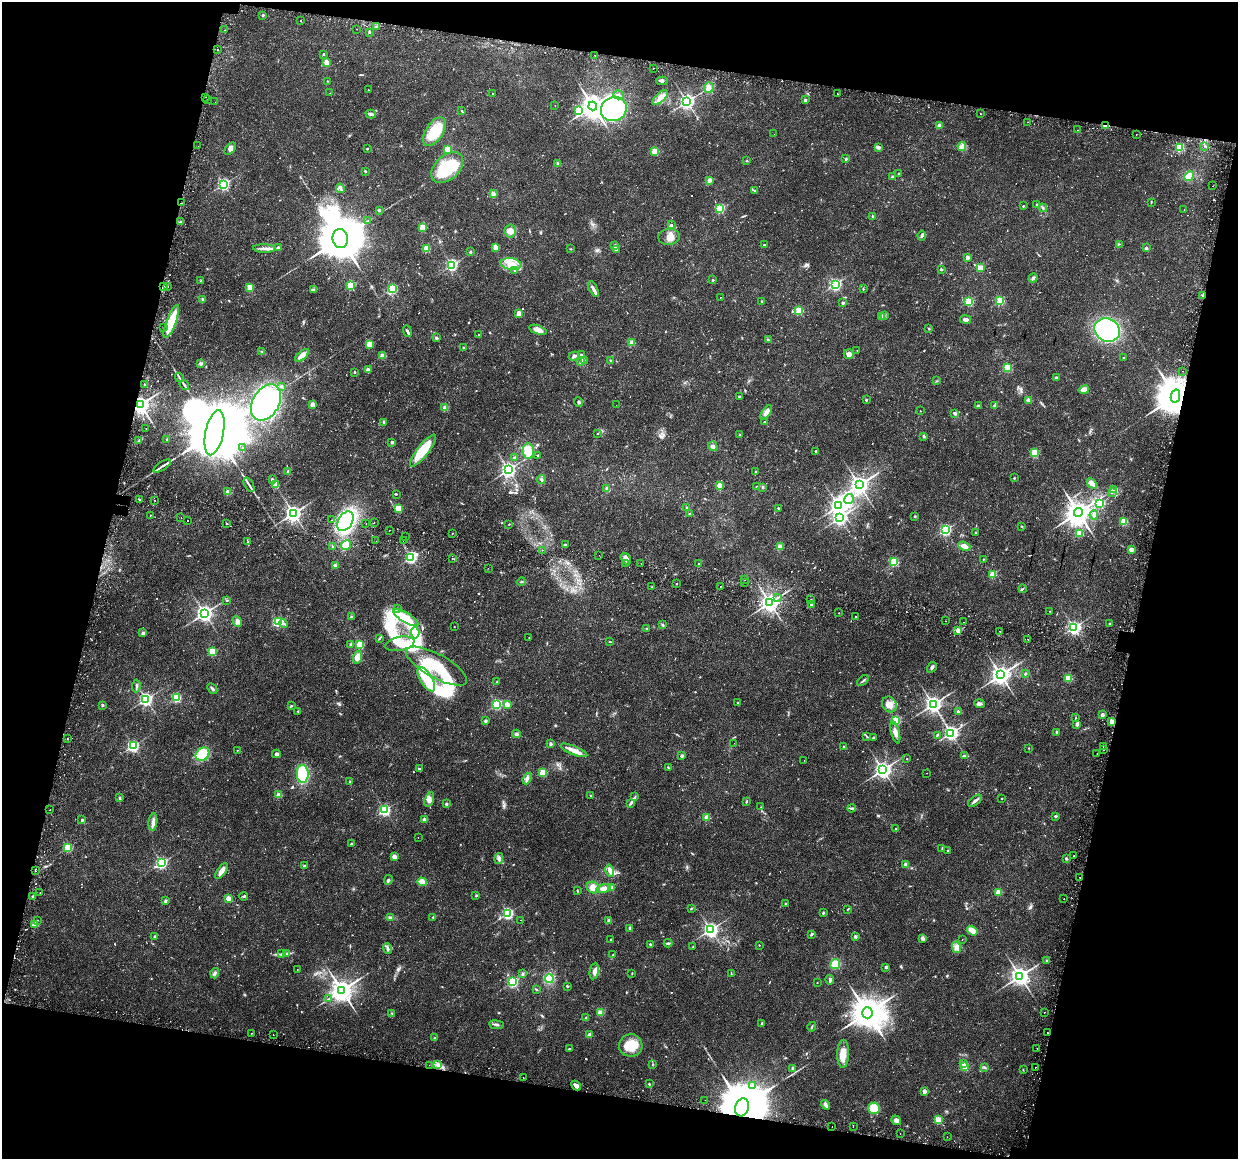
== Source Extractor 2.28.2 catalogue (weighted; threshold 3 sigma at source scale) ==
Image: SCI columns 64-5006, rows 288-4912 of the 5079 x 5259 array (HDU 1 of 3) = the unmasked area's bounding box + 8 px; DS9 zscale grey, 4 x 4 block average (1 PNG px = mean of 4 x 4 image px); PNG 1240 x 1161 px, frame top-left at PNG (2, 2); each listed source drawn as its Kron ellipse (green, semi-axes under 4 px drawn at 4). Shown black and unused: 26% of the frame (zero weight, under 2 of 3 exposures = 5% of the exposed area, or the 3 px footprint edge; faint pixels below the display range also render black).
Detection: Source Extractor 2.28.2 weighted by HDU 2 'WHT'. Background 0.0172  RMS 0.0026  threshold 0.0119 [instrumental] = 3 sigma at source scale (4.5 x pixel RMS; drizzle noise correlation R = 1.50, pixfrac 1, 0.0396/0.0396 arcsec/px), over >= 5 px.
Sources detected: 876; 3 too faint to see at this stretch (4 x 4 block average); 7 inside a brighter object's white glare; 29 cosmic-ray / hot-pixel residue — neither listed nor drawn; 12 coinciding with a brighter row at this scale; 18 inside a brighter listed object's ellipse — not listed separately; of the other 807, all 500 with FLUX_AUTO >= 0.839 (the completeness limit of this list) listed and drawn (307 fainter detections not listed), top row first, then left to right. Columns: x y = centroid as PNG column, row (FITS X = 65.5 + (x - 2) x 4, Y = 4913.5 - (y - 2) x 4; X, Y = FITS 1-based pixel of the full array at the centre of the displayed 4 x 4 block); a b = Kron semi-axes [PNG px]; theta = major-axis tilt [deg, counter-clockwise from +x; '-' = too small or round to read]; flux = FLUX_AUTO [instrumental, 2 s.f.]
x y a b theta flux
263 15 2 2 - 3.3
301 20 2 2 - 2
376 26 3 2 - 1.4
356 29 2 2 - 2.4
225 30 2 2 - 3.2
369 32 2 2 - 1.9
218 49 2 2 - 1.6
323 54 2 2 - 3.9
595 55 2 2 - 2.6
326 62 2 2 - 32
653 68 2 2 - 0.97
328 81 2 2 - 1
662 81 5 2 - 3
709 88 5 4 - 5.8
368 90 2 2 - 1.1
330 93 2 2 - 1.2
837 93 2 2 - 2.8
493 94 2 2 - 1.8
619 95 5 2 - 2.8
205 97 2 2 - 4.8
660 98 9 4 43 11
208 100 2 2 - 0.85
805 100 2 2 - 9
215 102 2 2 - 1.1
687 102 3 3 - 590
555 105 2 2 - 1.2
593 106 4 4 - 1800
614 109 13 12 - 190
579 110 3 2 - 79
462 111 3 2 - 1.6
371 114 5 2 - 6.8
980 114 2 2 - 2.7
1027 122 2 2 - 1.1
1106 125 4 2 - 11
939 126 2 2 - 28
1078 130 2 2 - 1.4
434 132 16 8 57 60
774 134 2 2 - 0.97
1136 134 2 2 - 1.1
198 146 2 2 - 1.5
962 146 4 3 - 4.3
1205 146 2 2 - 1.2
879 147 4 3 - 3
1179 147 2 2 - 120
230 149 7 4 47 5.6
367 149 2 2 - 3.9
447 149 2 2 - 61
655 151 2 2 - 82
846 159 2 2 - 5.2
747 161 2 2 - 1.2
558 164 4 3 - 2.9
447 168 18 12 43 86
365 171 3 2 - 1.4
899 174 2 2 - 5.8
1189 176 5 4 - 18
892 177 2 2 - 14
709 180 2 2 - 22
223 184 2 2 - 310
1212 186 2 2 - 0.84
340 188 4 2 - 3
754 191 3 2 - 1.4
493 194 2 2 - 18
1151 202 3 2 - 1.2
181 203 2 2 - 2.3
1036 204 2 2 - 1.1
1023 206 2 2 - 2.7
1043 208 4 2 - 1.5
720 209 2 2 - 150
379 210 2 2 - 9
1184 210 2 2 - 1.6
872 216 2 2 - 3.1
368 221 2 2 - 1.1
180 222 2 2 - 1.3
671 225 3 2 - 1.7
423 227 2 2 - 67
510 231 6 5 - 11
922 236 5 3 - 3.1
669 237 10 8 4 17
340 239 9 7 -82 10000
1119 244 3 2 - 0.98
764 245 2 2 - 2.6
615 246 2 2 - 14
278 247 2 2 - 4.5
496 247 2 2 - 39
264 248 11 3 -2 7.8
426 248 2 2 - 60
1146 248 2 2 - 7.5
571 249 3 2 - 0.94
616 249 2 2 - 8.5
470 252 2 2 - 7.8
967 257 2 2 - 19
511 264 10 6 -9 16
452 265 2 2 - 280
980 268 2 2 - 65
941 269 2 2 - 5.4
514 270 3 2 - 1.4
1033 278 5 2 - 3.7
713 280 2 2 - 3.5
201 281 2 2 - 1.1
835 284 2 2 - 330
351 285 2 2 - 100
163 286 2 2 - 2.3
168 286 2 2 - 2.5
250 288 2 2 - 55
392 288 2 2 - 160
593 289 8 3 -64 6
863 289 2 2 - 1.3
314 290 4 2 - 1.6
1203 295 3 2 - 2.8
720 297 2 2 - 1.7
203 299 3 3 - 3.2
762 301 2 2 - 2.4
969 301 2 2 - 130
1000 301 2 2 - 110
843 303 2 2 - 8.5
799 310 2 2 - 110
519 313 2 2 - 36
884 315 3 2 - 1.4
881 316 3 2 - 1.7
965 320 5 3 - 5.6
171 321 17 5 69 45
164 327 2 2 - 1.3
929 329 2 2 - 4.5
538 330 9 4 -20 14
1107 330 13 11 -28 220
407 331 6 2 -67 4
479 334 2 2 - 0.92
436 338 3 3 - 3
768 340 3 2 - 1.3
632 343 2 2 - 38
369 344 2 2 - 55
464 347 4 2 - 1.4
857 350 2 2 - 1.6
261 351 3 2 - 1.1
849 354 5 4 - 6.6
302 355 8 3 38 15
582 355 3 2 - 2.3
382 356 2 2 - 35
574 356 6 3 14 5
1123 358 2 2 - 1.4
585 360 2 2 - 0.93
611 360 2 2 - 1.7
581 362 3 3 - 2.7
201 363 3 2 - 1.8
1007 368 2 2 - 120
368 370 2 2 - 17
1183 371 2 2 - 1.5
354 372 2 2 - 3.9
179 377 4 2 - 2
1056 377 3 2 - 1.9
936 381 2 2 - 1
144 384 2 2 - 1.7
184 385 5 2 - 2.3
281 386 2 2 - 3.6
1084 390 5 4 - 13
1175 396 6 4 76 7500
740 397 3 2 - 2.3
866 400 2 2 - 5.3
1029 400 3 3 - 4.7
578 402 5 2 - 2.3
266 403 19 13 60 230
140 404 3 2 - 1100
312 404 2 2 - 22
616 405 2 2 - 1.4
978 406 4 2 - 1.7
994 406 4 2 - 2.8
445 408 2 2 - 20
920 411 2 2 - 1.3
766 412 8 4 56 6.9
955 413 3 2 - 3.2
384 422 3 2 - 1.9
764 422 2 2 - 0.99
146 428 2 2 - 0.95
215 433 23 9 78 35000
598 434 2 2 - 1.4
740 435 2 2 - 1.2
924 436 3 2 - 2.5
167 439 2 2 - 2.9
139 441 2 2 - 1.2
392 442 2 2 - 8
713 446 5 4 - 4.9
243 448 2 2 - 1.3
423 450 20 5 52 52
528 451 7 5 -84 24
816 451 2 2 - 2.6
1034 453 2 2 - 96
538 455 2 2 - 2.6
515 458 2 2 - 10
162 466 10 2 33 5.7
508 470 3 3 - 570
755 471 2 2 - 1.5
288 472 3 3 - 2.8
1014 478 2 2 - 3.3
272 479 2 2 - 7.2
541 479 4 2 - 2.4
1092 483 6 4 -47 7.8
276 484 2 2 - 44
249 485 8 2 -61 3.9
719 485 2 2 - 36
859 485 3 3 - 1100
757 487 3 2 - 1.3
763 487 2 2 - 8.6
607 488 2 2 - 17
1114 490 2 2 - 1.2
228 492 2 2 - 32
1112 492 2 2 - 1.3
397 494 3 2 - 1.2
849 499 5 3 - 5.5
139 500 3 2 - 1.3
155 500 2 2 - 0.89
1100 503 2 2 - 110
839 506 4 3 - 690
398 508 2 2 - 84
687 508 2 2 - 9.8
778 508 2 2 - 3.7
1078 512 4 4 - 2300
293 513 3 3 - 780
690 514 3 2 - 1.5
150 515 2 2 - 0.85
1094 515 4 4 - 3.7
915 516 2 2 - 5
181 517 2 2 - 0.98
839 518 3 3 - 550
331 520 2 2 - 0.95
187 521 2 2 - 3
345 521 10 7 58 210
1124 521 2 2 - 87
374 522 2 2 - 2.4
227 524 2 2 - 1.4
366 524 2 2 - 1.1
509 524 2 2 - 0.86
1022 526 3 2 - 1.1
390 530 2 2 - 1.3
945 530 2 2 - 290
453 533 2 2 - 3.1
976 533 3 2 - 1.1
1079 533 2 2 - 51
405 537 2 2 - 1.1
403 540 2 2 - 1.5
376 541 2 2 - 1.1
248 542 3 2 - 1.4
346 545 5 3 - 26
565 545 2 2 - 8.2
964 546 6 4 -23 8.4
333 547 3 2 - 1
780 547 2 2 - 41
542 550 2 2 - 1
1131 550 2 2 - 24
599 555 2 2 - 0.97
411 558 3 2 - 260
452 558 2 2 - 1.6
626 559 6 3 -56 10
983 559 2 2 - 1.7
894 562 2 2 - 110
626 564 2 2 - 3.6
641 564 2 2 - 3.1
699 564 2 2 - 2.7
335 566 2 2 - 18
488 568 2 2 - 7
992 575 2 2 - 57
745 580 2 2 - 0.9
521 582 4 2 - 1.7
744 583 2 2 - 1
677 584 2 2 - 2.1
720 586 2 2 - 5.7
651 587 2 2 - 1.8
1022 589 4 2 - 1.5
777 598 4 2 - 2.6
811 599 2 2 - 4.4
227 600 2 2 - 2.2
770 603 3 3 - 1100
811 604 2 2 - 3.2
398 609 2 2 - 1.5
1050 611 2 2 - 1
204 613 3 2 - 690
839 613 2 2 - 1.6
351 617 3 3 - 2.6
856 617 2 2 - 1.8
406 618 14 4 -30 22
237 621 6 3 -66 6.8
946 621 2 2 - 1.6
278 622 2 2 - 180
964 622 2 2 - 10
283 624 4 2 - 2.1
1110 624 2 2 - 1
663 625 3 3 - 2.1
454 626 2 2 - 0.9
1074 627 2 2 - 410
647 628 3 2 - 2.7
958 630 2 2 - 35
1000 631 2 2 - 1.2
143 633 4 2 - 2.4
415 633 6 2 -85 4.4
529 637 2 2 - 0.94
379 638 2 2 - 1.1
1028 639 2 2 - 1.1
609 641 3 2 - 1.1
400 644 15 7 11 24
351 645 4 3 - 3
360 645 2 2 - 96
212 652 2 2 - 110
358 657 6 4 73 14
436 666 34 12 -29 69
932 667 6 3 57 3.2
1025 673 2 2 - 1.5
1001 675 3 3 - 1100
1068 678 2 2 - 83
426 679 14 6 -58 31
863 681 7 2 40 2.5
497 682 2 2 - 1.1
136 686 6 2 86 2.4
212 689 6 2 -47 2.6
176 698 2 2 - 130
146 699 2 2 - 430
737 703 2 2 - 0.85
496 704 2 2 - 190
507 704 2 2 - 32
889 704 8 7 - 14
933 704 3 3 - 750
979 704 5 3 - 3.8
102 705 2 2 - 7.9
291 706 3 2 - 1.7
298 711 2 2 - 1.2
958 711 2 2 - 7.5
1102 715 2 2 - 15
1076 717 3 2 - 0.9
896 720 2 2 - 130
485 721 2 2 - 10
1112 722 2 2 - 52
1077 725 4 3 - 4
895 732 11 4 -75 9.7
1057 732 2 2 - 6.5
951 733 3 2 - 520
516 734 4 3 - 3.1
937 735 4 2 - 1.5
866 736 3 2 - 1.1
873 738 4 2 - 1.8
68 739 2 2 - 2
734 743 2 2 - 1.2
551 744 2 2 - 11
133 746 2 2 - 300
843 747 2 2 - 1.7
1103 747 2 2 - 0.95
1029 748 2 2 - 0.91
237 750 2 2 - 1.8
574 750 14 4 -22 15
1103 750 2 2 - 3.2
202 754 7 6 - 60
276 754 4 3 - 4.3
1097 754 2 2 - 1.9
682 756 3 2 - 3.3
965 756 3 2 - 1.9
907 759 2 2 - 1.5
804 760 2 2 - 0.97
668 767 3 2 - 1.4
419 769 2 2 - 4
883 770 3 3 - 770
543 772 2 2 - 82
927 773 2 2 - 1.2
303 774 9 6 -87 90
527 779 6 3 69 5.4
350 782 3 2 - 1.1
279 795 2 2 - 40
591 796 2 2 - 1.1
634 797 3 2 - 1.6
119 798 3 2 - 1.6
1002 798 2 2 - 2.1
429 799 8 4 72 7.7
746 801 3 2 - 1.7
975 801 8 3 38 5.4
630 803 3 2 - 1.5
446 804 2 2 - 12
761 807 2 2 - 0.98
852 808 4 2 - 2.3
50 810 2 2 - 0.84
385 810 2 2 - 260
1055 816 3 3 - 1.9
707 818 2 2 - 34
82 820 2 2 - 3.1
424 820 2 2 - 13
153 822 9 4 83 7.5
896 829 2 2 - 3
418 837 2 2 - 2.2
351 844 2 2 - 8
68 847 2 2 - 120
942 848 3 2 - 1.3
948 850 2 2 - 0.87
1074 856 2 2 - 3.5
394 857 2 2 - 28
499 858 5 3 - 4.7
1067 859 2 2 - 9.2
161 863 2 2 - 300
906 865 2 2 - 20
304 866 2 2 - 4.1
35 871 2 2 - 8.4
221 871 9 3 54 12
610 871 6 3 -75 9
1080 877 2 2 - 6.4
388 880 5 3 - 4
422 882 5 4 - 10
593 887 7 5 -26 12
604 888 7 4 15 10
611 888 2 2 - 13
577 891 3 2 - 1.1
40 893 2 2 - 1.2
998 893 2 2 - 53
476 895 3 2 - 1.5
32 896 3 2 - 1.4
244 896 4 2 - 2.1
228 898 2 2 - 30
1064 898 2 2 - 1.1
165 901 2 2 - 11
786 903 2 2 - 4.1
691 908 2 2 - 1.7
848 909 3 2 - 1.2
508 913 2 2 - 260
823 913 2 2 - 7.5
433 917 3 2 - 1.3
390 918 3 3 - 2.2
37 920 2 2 - 1.3
521 920 2 2 - 1.3
609 921 2 2 - 22
34 924 2 2 - 34
630 928 2 2 - 5.9
711 930 3 3 - 540
972 931 6 3 -35 19
811 934 3 2 - 1.8
154 937 2 2 - 2.4
855 937 4 2 - 1.8
923 938 3 2 - 2.2
610 939 2 2 - 2.4
962 940 2 2 - 1.2
668 943 4 2 - 2
650 944 2 2 - 4.1
759 945 2 2 - 0.86
693 947 2 2 - 0.93
956 947 6 4 -77 6.9
388 948 6 3 -68 4
286 953 3 2 - 1.8
282 954 4 2 - 2.5
613 955 2 2 - 1.2
1047 961 2 2 - 6.2
835 964 5 5 - 25
886 967 2 2 - 6.8
297 969 2 2 - 0.99
594 971 8 3 80 5.5
215 973 5 3 - 3.5
523 974 4 2 - 2.2
632 974 3 2 - 1.1
731 974 3 2 - 1.2
1020 976 3 3 - 1100
549 978 4 4 - 24
830 980 5 3 - 2.7
513 982 2 2 - 220
817 983 2 2 - 1.3
567 986 3 2 - 1.7
342 990 3 3 - 1600
537 990 3 2 - 0.94
328 999 3 2 - 1.1
392 1013 3 2 - 0.84
600 1013 2 2 - 50
867 1013 5 5 - 4200
1044 1013 2 2 - 1.1
586 1018 3 2 - 1.5
762 1023 2 2 - 2.3
496 1025 7 2 -8 3.7
812 1027 5 2 - 1.7
252 1033 2 2 - 0.86
1047 1033 2 2 - 3.1
273 1034 2 2 - 1.1
589 1035 2 2 - 15
435 1038 3 2 - 1.8
631 1045 11 11 - 35
1037 1048 2 2 - 1.1
569 1049 2 2 - 1.6
843 1054 14 6 88 20
653 1064 2 2 - 1.3
964 1064 2 2 - 15
429 1065 2 2 - 0.92
438 1065 4 3 - 4.8
965 1067 2 2 - 72
984 1067 2 2 - 1.4
1035 1067 2 2 - 1.5
793 1068 2 2 - 10
1023 1070 2 2 - 1
523 1078 2 2 - 1.8
649 1084 2 2 - 3.9
753 1085 2 2 - 2.2
576 1086 5 3 - 9.2
924 1091 2 2 - 16
705 1100 2 2 - 3.3
826 1105 5 2 - 6.7
742 1107 9 7 75 12000
874 1108 6 5 - 40
896 1120 5 4 - 6.1
938 1120 2 2 - 83
853 1126 2 2 - 1.2
832 1127 2 2 - 1.3
900 1133 2 2 - 1.8
947 1137 2 2 - 0.96
Overlapping masked pixels (flux is a lower limit): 7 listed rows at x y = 1106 125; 181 203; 163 286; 1203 295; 1175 396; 140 404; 742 1107
Diffuse or blended objects may show on this block-average render without a row.